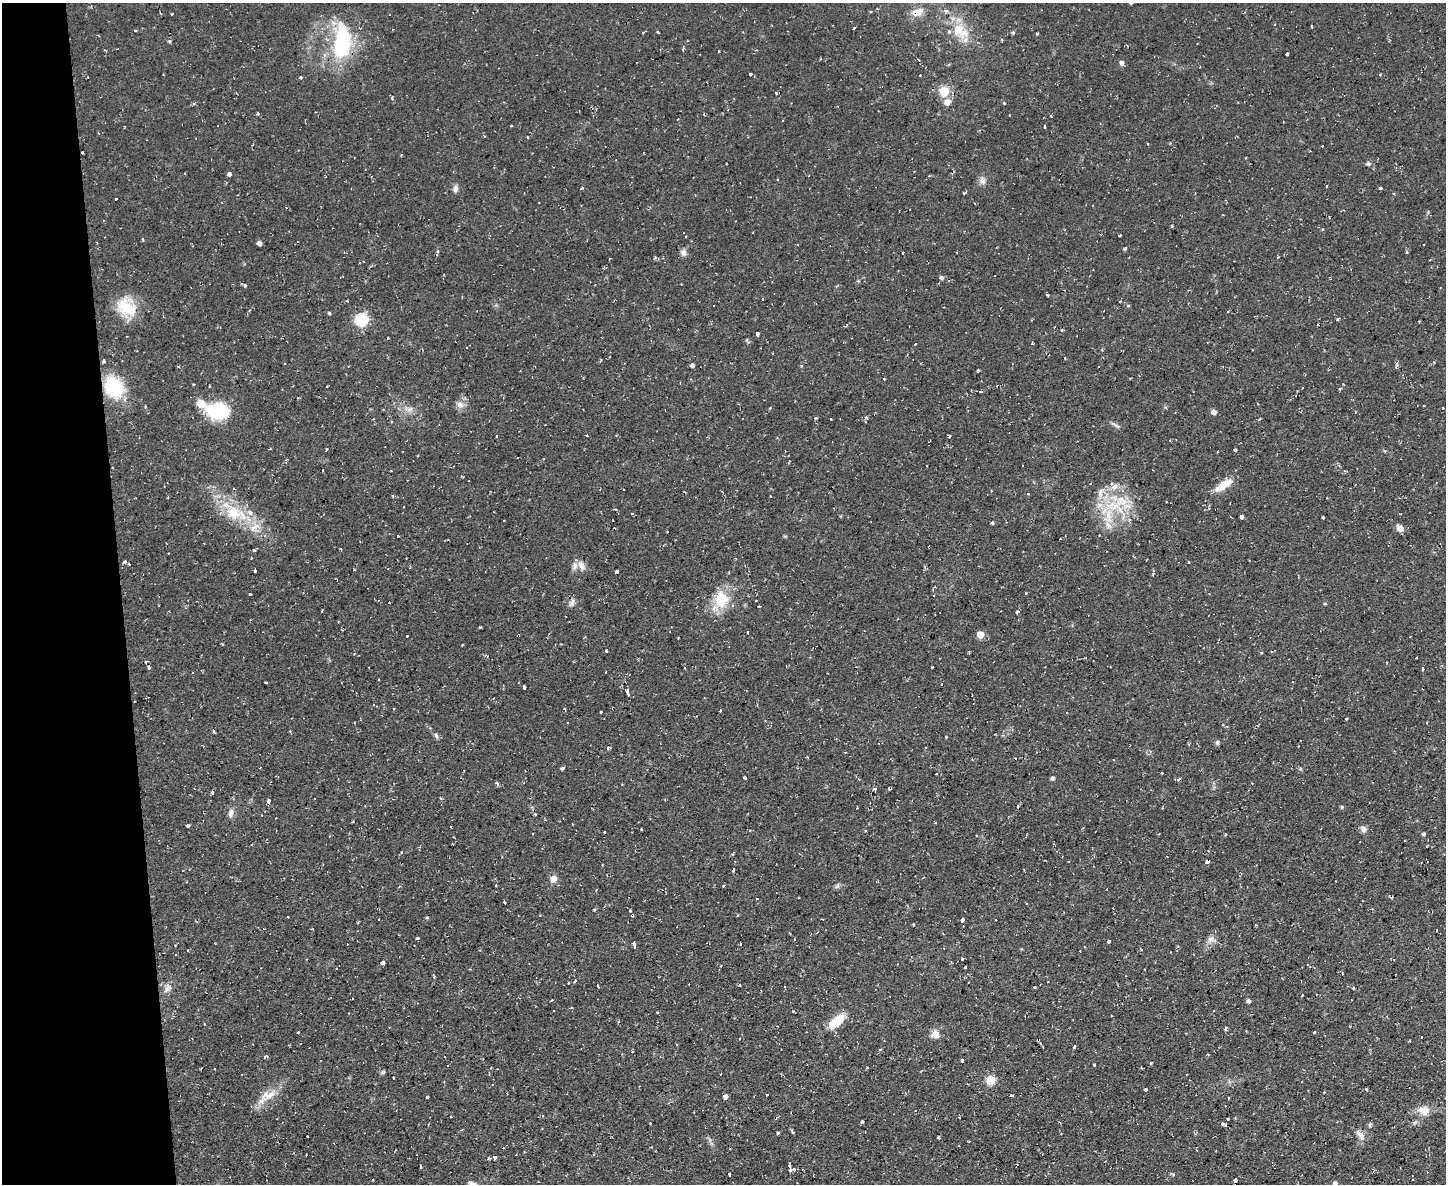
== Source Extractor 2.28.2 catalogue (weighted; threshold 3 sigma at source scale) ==
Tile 4 of 3 x 4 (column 1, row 2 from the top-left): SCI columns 131-1574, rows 2366-3547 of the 4703 x 4729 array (HDU 1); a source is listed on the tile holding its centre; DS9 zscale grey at full resolution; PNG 1448 x 1186 px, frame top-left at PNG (2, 3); no overlay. Shown black and unused: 8% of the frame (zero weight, under 2 of 3 exposures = <1% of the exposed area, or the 3 px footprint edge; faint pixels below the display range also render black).
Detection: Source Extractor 2.28.2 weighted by HDU 2 'WHT'; one run over the whole footprint, this tile lists its part. Background 0.0596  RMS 0.0061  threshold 0.0276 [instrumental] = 3 sigma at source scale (4.5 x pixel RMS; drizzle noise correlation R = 1.50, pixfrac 1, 0.05/0.05 arcsec/px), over >= 5 px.
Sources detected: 287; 1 inside a brighter object's white glare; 32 cosmic-ray / hot-pixel residue — not listed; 10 inside a brighter listed object's ellipse — not listed separately; the other 244 listed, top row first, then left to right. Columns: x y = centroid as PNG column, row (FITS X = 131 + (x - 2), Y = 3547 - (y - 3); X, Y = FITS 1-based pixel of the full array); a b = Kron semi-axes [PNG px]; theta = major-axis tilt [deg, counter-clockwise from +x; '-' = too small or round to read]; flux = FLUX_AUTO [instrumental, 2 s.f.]
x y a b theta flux
871 11 3 3 - 0.73
917 12 16 10 19 7.1
1312 26 3 2 - 0.99
854 28 3 3 - 1
135 31 3 3 - 1
960 31 27 18 -40 20
658 32 3 3 - 0.98
1013 32 4 4 - 1.2
1036 34 3 3 - 4.1
342 41 45 20 89 55
170 42 5 4 - 0.88
719 51 3 2 - 0.93
1287 54 4 3 - 1.4
1122 63 5 5 - 2.3
750 74 3 3 - 2.9
920 75 3 3 - 1.2
301 77 3 3 - 1.3
944 91 13 11 -79 9.8
776 93 3 3 - 1
1004 103 4 3 - 0.68
257 113 4 3 - 0.71
511 126 3 3 - 0.87
1044 126 3 3 - 3.1
1148 144 3 3 - 0.69
1322 146 3 3 - 0.78
82 153 3 2 - 0.81
726 164 2 2 - 0.65
1368 164 8 6 -20 1.4
229 174 4 3 - 14
982 181 11 8 -70 3.1
1327 186 3 2 - 0.82
1380 188 3 3 - 2.9
455 189 10 6 77 2.3
964 193 5 3 - 1.4
116 198 3 3 - 2.2
1120 235 3 2 - 0.71
143 239 4 3 - 0.79
259 243 5 4 - 2
1125 248 4 3 - 0.99
1406 252 4 3 - 0.92
684 253 9 7 -62 2.6
902 253 3 2 - 0.71
609 259 3 2 - 0.47
942 277 5 5 - 1.8
245 285 5 4 - 1.3
1128 306 4 4 - 0.86
126 307 23 20 -39 22
329 313 4 4 - 0.83
361 320 6 6 - 76
1318 324 2 2 - 0.52
1062 330 3 3 - 1
757 334 4 3 - 3.3
388 338 3 2 - 0.64
747 340 6 4 -89 0.81
1102 350 5 3 - 0.57
907 354 2 2 - 0.69
104 361 4 4 - 0.84
692 365 4 4 - 1.6
1396 365 5 4 - 1.9
178 366 4 3 - 0.64
978 370 3 2 - 0.83
193 384 3 2 - 0.85
113 386 18 16 76 39
1340 389 4 4 - 0.72
981 391 3 2 - 1.6
201 403 13 10 -30 7
460 405 11 9 -17 3.8
145 406 4 3 - 0.53
1443 408 3 2 - 0.84
409 409 14 8 -6 4.4
218 411 18 12 -8 57
1214 412 5 5 - 3.3
816 418 4 3 - 0.77
866 418 5 5 - 1.6
1115 425 16 3 -31 1.5
496 436 3 2 - 0.39
587 436 3 3 - 1.2
270 449 3 2 - 1
326 449 3 3 - 0.78
1236 450 3 3 - 0.79
286 460 5 3 - 0.69
789 462 6 2 46 0.54
391 471 3 2 - 0.43
1223 485 22 9 35 11
1028 493 3 3 - 0.78
393 496 3 3 - 1.1
1117 504 55 19 29 33
233 512 30 20 -31 26
1241 516 4 3 - 10
1323 518 3 2 - 0.75
992 522 3 3 - 0.94
1400 528 8 6 -47 4.8
397 536 3 3 - 1.9
254 550 4 3 - 1.3
125 561 4 3 - 1.1
1189 562 3 3 - 0.65
129 564 3 2 - 0.61
581 566 15 8 -65 3.9
255 570 4 3 - 2.9
617 571 4 3 - 3.2
1153 574 6 4 88 0.93
1025 593 3 3 - 1.4
250 594 3 3 - 3.8
934 595 3 2 - 0.73
721 599 19 16 88 22
756 601 3 2 - 0.63
572 602 10 7 71 2.5
1325 604 5 3 - 0.71
759 606 3 2 - 1.3
322 611 3 2 - 0.66
1017 611 4 3 - 1.5
480 627 3 2 - 0.64
748 632 3 3 - 1.5
980 634 5 5 - 9.9
407 636 3 2 - 0.6
678 638 3 2 - 0.47
606 650 4 3 - 1.5
1261 652 3 3 - 0.92
354 654 3 2 - 0.4
1417 657 3 3 - 1
147 661 6 3 17 0.87
148 667 4 3 - 7.1
932 667 2 2 - 0.42
685 668 4 3 - 0.46
1422 668 4 3 - 2.5
192 672 2 2 - 0.67
266 683 3 3 - 1.5
942 684 2 2 - 0.48
524 687 4 3 - 15
628 693 5 3 - 5.3
564 709 3 2 - 0.91
720 711 3 2 - 0.8
601 712 3 2 - 0.94
1346 719 3 3 - 0.88
1427 722 3 2 - 0.68
214 732 3 3 - 1.2
436 736 9 4 -65 1.5
946 737 3 3 - 1.1
1217 743 7 5 60 1.3
1298 746 3 2 - 0.74
608 748 5 4 - 1
807 757 3 2 - 0.63
562 768 4 3 - 1.2
1162 773 2 2 - 0.54
936 774 3 2 - 0.72
745 778 4 3 - 3.1
1053 778 5 5 - 1.2
1179 779 6 4 30 1.3
875 789 4 3 - 2.7
889 789 3 3 - 1.6
212 793 4 4 - 1
268 801 4 3 - 3.2
1342 807 4 4 - 1
231 813 12 7 79 3.3
535 814 3 3 - 1.1
188 825 3 3 - 2.9
641 829 3 2 - 0.94
1363 829 8 7 - 2.6
750 830 3 3 - 0.74
866 831 3 3 - 0.66
605 832 3 2 - 0.88
533 834 3 2 - 0.66
1225 834 3 3 - 0.72
1424 834 4 4 - 1.1
401 852 3 3 - 0.9
1207 861 4 3 - 4.7
733 870 4 3 - 1.6
553 879 8 7 - 4.9
496 885 3 2 - 0.61
723 885 3 3 - 0.95
837 886 9 5 45 1.4
1107 889 2 2 - 0.64
594 909 3 3 - 0.8
632 915 4 4 - 1.2
288 917 3 2 - 0.38
427 917 5 3 - 0.63
962 920 4 3 - 5.9
996 920 2 2 - 0.41
313 929 3 2 - 0.54
1437 930 3 2 - 0.81
417 938 4 3 - 1.4
795 939 3 2 - 0.65
1211 940 13 6 12 3.2
1109 941 3 3 - 1.7
740 944 3 2 - 0.87
175 945 2 2 - 0.47
634 945 5 3 - 4.4
962 959 2 2 - 0.63
383 963 4 3 - 6.8
966 967 3 3 - 1.1
336 968 3 2 - 0.5
434 977 4 3 - 0.75
575 981 4 3 - 1.5
597 985 3 3 - 1.1
1034 987 3 3 - 0.92
167 988 13 8 51 3.8
1353 988 3 3 - 0.51
1248 1001 4 4 - 1.9
571 1008 3 3 - 1.5
657 1012 2 2 - 0.62
836 1021 26 11 43 13
1226 1028 5 3 - 1
298 1032 3 2 - 0.96
1314 1033 3 3 - 1.1
935 1034 11 10 - 4.9
1038 1040 3 2 - 1.4
1410 1041 3 2 - 0.86
1074 1047 4 2 - 1.1
880 1049 4 3 - 0.79
265 1056 6 4 23 1
962 1061 4 3 - 10
1151 1063 4 3 - 0.59
1094 1065 3 3 - 0.98
382 1072 6 4 16 1.2
990 1080 5 5 - 28
1145 1089 3 3 - 4.4
1366 1089 3 2 - 0.75
271 1094 19 8 42 8.1
767 1094 3 2 - 0.47
1011 1096 4 3 - 2.1
428 1097 3 3 - 6.6
725 1098 4 3 - 95
1228 1098 3 2 - 0.73
1424 1111 16 12 -4 8.1
1228 1119 3 2 - 0.51
862 1122 4 3 - 1.8
1415 1122 9 5 38 1.6
650 1123 2 2 - 0.54
1225 1125 6 3 -17 1.9
1370 1125 6 5 - 1.2
792 1132 7 3 -77 0.79
777 1133 3 3 - 2.3
1360 1135 17 8 -54 4.2
307 1136 3 2 - 0.47
938 1137 3 3 - 1
494 1158 5 4 - 1.5
420 1166 4 3 - 3.3
789 1166 6 2 -87 1.3
792 1169 7 4 15 2.5
1173 1174 5 5 - 0.87
729 1175 3 3 - 2.2
1235 1180 4 3 - 9.4
1412 1180 3 3 - 0.76
1335 1183 6 5 - 1.8
Overlapping masked pixels (flux is a lower limit): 5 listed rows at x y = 917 12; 82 153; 1207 861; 632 915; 1038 1040
Isophote crosses this tile's border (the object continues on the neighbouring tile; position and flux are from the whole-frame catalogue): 1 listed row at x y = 1335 1183
Unlisted compact peaks at least as high as the median listed source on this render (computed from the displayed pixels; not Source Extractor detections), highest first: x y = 949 436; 172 14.